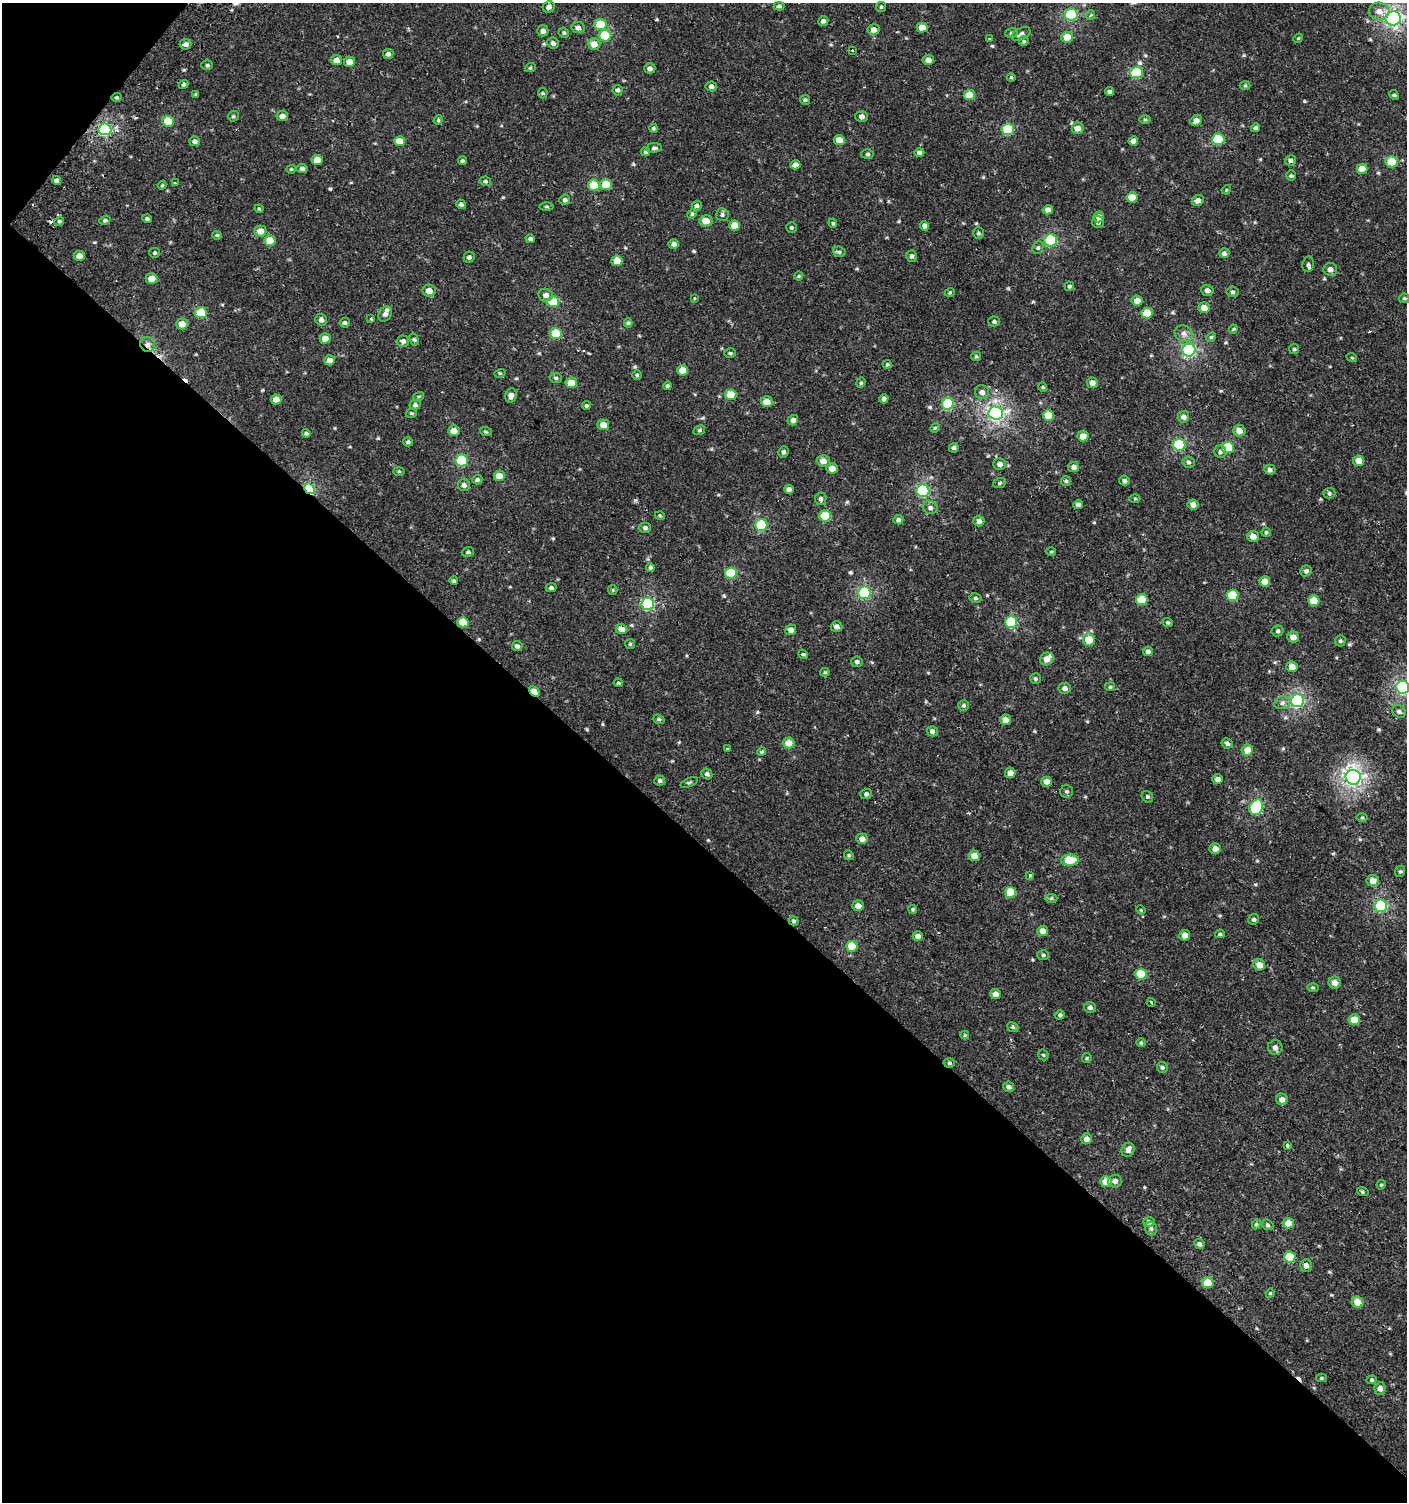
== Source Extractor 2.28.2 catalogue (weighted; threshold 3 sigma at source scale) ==
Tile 9 of 4 x 4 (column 1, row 3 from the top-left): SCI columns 171-1575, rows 1539-3038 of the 6060 x 6037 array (HDU 1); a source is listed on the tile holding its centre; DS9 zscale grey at full resolution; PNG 1409 x 1504 px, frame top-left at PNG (2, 3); each listed source drawn as its Kron ellipse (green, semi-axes under 4 px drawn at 4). Shown black and unused: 45% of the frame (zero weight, under 2 of 3 exposures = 2% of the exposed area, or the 3 px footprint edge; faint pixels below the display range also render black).
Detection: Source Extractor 2.28.2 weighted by HDU 2 'WHT'; one run over the whole footprint, this tile lists its part. Background 6.77e-04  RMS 0.0025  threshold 0.0114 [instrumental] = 3 sigma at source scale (4.5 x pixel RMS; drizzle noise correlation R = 1.50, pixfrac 1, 0.0396/0.0396 arcsec/px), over >= 5 px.
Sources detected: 358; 6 cosmic-ray / hot-pixel residue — neither listed nor drawn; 1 inside a brighter listed object's ellipse — not listed separately; the other 351 listed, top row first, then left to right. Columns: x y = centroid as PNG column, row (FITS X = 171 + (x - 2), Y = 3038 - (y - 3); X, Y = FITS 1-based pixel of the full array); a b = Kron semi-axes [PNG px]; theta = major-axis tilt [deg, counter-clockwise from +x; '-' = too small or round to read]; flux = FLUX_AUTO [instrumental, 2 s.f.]
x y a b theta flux
779 6 5 3 - 0.45
549 7 6 5 - 0.9
881 7 5 5 - 0.35
1379 11 10 8 -3 1.8
1071 15 6 6 - 19
1091 15 5 3 - 0.28
1393 18 7 7 - 50
823 21 5 5 - 0.65
600 25 6 5 - 6.7
578 27 6 5 - 0.93
922 28 5 5 - 3.1
874 30 6 5 - 1.3
543 31 5 5 - 1
564 33 5 5 - 0.38
1011 33 6 5 - 0.47
1021 34 10 5 27 0.83
605 36 6 6 - 7.5
1067 37 6 5 - 4.1
1298 38 5 4 - 0.26
989 39 3 2 - 0.44
1024 41 5 5 - 0.34
553 43 6 5 - 0.66
185 44 6 5 - 0.92
594 44 6 6 - 2.2
852 50 3 2 - 0.23
388 54 5 5 - 0.78
336 60 5 5 - 1.5
928 60 5 5 - 1.4
349 62 5 5 - 2
207 65 6 5 - 0.39
530 68 5 3 - 0.25
650 68 6 5 - 0.86
1136 73 6 5 - 12
1011 77 4 4 - 0.25
183 84 5 4 - 0.49
711 86 5 5 - 0.7
1245 86 5 3 - 0.25
618 90 5 5 - 0.47
1110 91 4 4 - 0.55
543 93 5 5 - 0.33
196 94 4 4 - 0.29
969 95 5 5 - 3.9
1394 95 5 4 - 0.29
116 97 5 4 - 0.37
805 100 5 5 - 0.37
233 116 6 5 - 0.35
282 116 6 5 - 1.1
862 116 6 5 - 0.76
1145 119 6 4 0 0.28
438 120 5 4 - 0.29
1196 120 6 5 - 1.4
168 121 6 5 - 5.7
653 128 4 4 - 0.41
1078 128 6 5 - 1.9
1255 128 5 4 - 0.56
105 129 6 6 - 32
1008 129 6 6 - 11
1218 139 6 5 - 11
839 140 5 5 - 2.7
195 141 5 5 - 0.7
400 141 5 5 - 3.5
1133 141 5 4 - 1.3
654 148 8 5 7 0.52
646 152 4 4 - 0.33
919 153 5 4 - 0.71
868 154 6 5 - 0.42
317 160 5 5 - 2.7
1290 160 6 5 - 0.66
462 161 5 4 - 0.39
1392 162 6 5 - 6.6
795 165 5 4 - 1.2
291 169 4 4 - 0.27
302 169 5 4 - 0.66
1362 169 5 5 - 3.3
1291 175 5 4 - 0.32
57 180 4 4 - 0.63
485 181 6 4 -10 0.36
175 183 3 3 - 0.26
606 184 6 5 - 5.2
162 185 4 4 - 0.26
594 185 6 5 - 5.1
1226 190 5 4 - 0.23
1132 197 5 5 - 4.5
565 200 5 5 - 0.57
1198 200 6 5 - 1.2
461 204 5 4 - 0.57
547 206 7 3 -1 0.36
697 206 5 4 - 0.56
259 209 4 4 - 0.25
1048 210 5 4 - 1.2
692 214 5 4 - 0.34
722 214 6 6 - 0.57
1099 217 5 5 - 1.5
147 219 4 4 - 0.41
105 220 6 4 19 0.43
59 221 5 4 - 0.34
706 221 6 5 - 2.6
1098 222 6 6 - 0.6
833 223 5 4 - 0.31
735 225 5 5 - 3.6
924 226 5 3 - 2
791 227 5 5 - 0.36
260 231 6 5 - 2.2
978 233 6 5 - 0.36
217 235 4 4 - 0.28
530 239 5 4 - 0.57
270 240 6 5 - 3.2
1051 240 6 6 - 19
674 244 5 5 - 0.87
1038 248 6 5 - 0.44
839 252 6 5 - 0.44
155 253 5 5 - 0.39
1224 253 5 5 - 0.79
79 256 5 5 - 1.6
912 256 6 5 - 0.6
469 257 6 5 - 0.56
617 261 5 5 - 3.1
1308 264 8 5 82 0.58
1330 269 7 6 - 1.1
799 276 4 4 - 0.26
151 279 6 5 - 2.6
1069 286 5 4 - 0.39
1207 290 6 5 - 0.86
429 291 6 6 - 1.9
950 292 5 3 - 0.26
1232 292 6 5 - 0.52
546 295 7 6 - 1.2
1404 298 5 5 - 0.33
695 299 3 3 - 0.49
1137 301 5 5 - 2
553 302 6 5 - 8.2
1204 308 6 5 - 2.1
201 313 6 5 - 7.7
1147 313 5 5 - 4.7
385 314 8 6 58 1.1
371 319 4 4 - 0.39
321 320 6 5 - 0.96
994 321 5 5 - 0.45
345 323 5 5 - 0.47
628 323 4 4 - 0.35
182 324 6 5 - 2.3
1233 329 4 4 - 0.24
556 333 6 5 - 7.3
1184 333 9 7 -26 1.2
1211 337 5 4 - 0.32
325 338 5 5 - 1.9
414 340 6 4 -62 0.38
403 341 6 5 - 0.83
148 345 8 7 - 1.1
1294 349 5 5 - 0.33
1189 350 6 6 - 35
730 353 5 4 - 0.4
976 356 5 4 - 0.31
1352 358 5 3 - 0.22
330 360 5 5 - 1.5
887 364 4 4 - 0.26
682 370 5 5 - 3
500 373 6 3 17 0.26
637 375 5 4 - 0.33
556 378 6 5 - 0.42
571 383 6 5 - 3.9
861 383 5 4 - 0.32
1092 383 6 5 - 1.3
667 386 4 4 - 0.34
1043 387 5 4 - 0.29
982 392 7 7 - 0.99
731 395 6 5 - 5.5
419 396 5 3 - 0.24
511 396 7 6 - 1.1
276 399 5 5 - 1.9
884 399 4 4 - 0.73
767 402 6 5 - 2.3
948 404 6 6 - 16
415 405 5 5 - 0.55
586 406 4 4 - 0.38
411 413 6 4 18 0.31
996 413 7 6 - 58
1049 416 5 5 - 6.2
1183 417 6 6 - 1
793 420 5 5 - 0.88
603 425 6 5 - 2.2
935 428 5 4 - 0.27
699 430 6 4 22 0.37
454 431 6 5 - 1.9
1239 431 6 6 - 1.9
486 432 6 3 -19 0.3
306 433 4 4 - 0.39
1083 436 5 5 - 2.2
408 442 5 4 - 0.41
1179 445 6 6 - 16
1228 447 6 5 - 9
954 448 5 4 - 0.54
783 452 6 5 - 0.52
1220 452 6 6 - 0.59
462 460 6 6 - 17
823 461 6 6 - 1.7
1359 461 5 5 - 2.6
1189 462 6 5 - 0.52
1000 464 6 5 - 0.99
1074 467 5 5 - 0.95
832 468 5 5 - 2.1
1270 470 5 5 - 0.67
399 471 5 3 - 0.26
499 476 5 5 - 2.8
477 480 5 4 - 0.46
1066 481 5 5 - 0.38
1124 481 5 5 - 0.6
1000 483 6 5 - 0.37
464 485 6 6 - 0.82
309 489 6 4 -43 19
789 489 5 4 - 0.85
923 491 6 6 - 22
1329 493 6 5 - 0.42
821 499 6 6 - 0.61
1135 499 5 3 - 0.24
1193 504 5 5 - 1.4
1078 505 5 4 - 0.89
930 508 7 6 - 0.84
660 516 5 3 - 0.23
825 516 6 5 - 8.7
898 520 5 4 - 0.61
979 521 5 5 - 0.95
761 525 6 6 - 13
645 528 6 5 - 0.53
1266 532 4 4 - 0.31
1253 536 6 5 - 1.7
468 552 6 5 - 0.44
1051 552 5 3 - 0.24
650 567 4 4 - 0.49
1306 571 6 5 - 0.6
731 573 6 5 - 10
454 581 4 4 - 0.35
1265 581 5 5 - 2.4
551 588 5 4 - 0.51
613 590 5 4 - 0.3
864 593 6 6 - 24
1232 595 6 6 - 8.7
975 598 6 4 -13 0.4
1142 600 6 5 - 5.9
1314 601 5 5 - 5.2
648 604 6 6 - 22
463 622 5 5 - 4.8
1011 622 6 6 - 16
1168 622 5 4 - 0.33
837 626 6 5 - 0.97
621 629 6 5 - 1.7
791 630 5 5 - 1.3
1278 631 6 5 - 0.5
1293 637 6 5 - 1.7
1089 640 6 6 - 4.4
1340 641 6 5 - 0.38
630 644 5 5 - 0.33
517 646 5 5 - 0.68
1148 651 5 4 - 0.73
803 654 5 4 - 0.31
1047 659 7 6 - 1.7
857 662 6 5 - 0.54
1292 667 6 5 - 2.1
825 672 5 4 - 0.27
1035 679 5 5 - 0.39
618 683 4 3 - 0.28
1110 687 5 4 - 0.3
1403 687 6 6 - 36
1065 688 6 5 - 0.81
534 692 6 4 -41 5
1297 701 6 6 - 32
1282 703 8 6 16 0.78
963 705 5 5 - 0.42
1399 711 7 6 - 0.62
659 719 6 4 -21 0.37
1005 720 5 5 - 1.7
932 731 5 5 - 0.68
789 743 6 5 - 2.9
1227 743 6 5 - 0.65
727 749 3 3 - 0.51
1247 750 6 5 - 2.8
762 752 4 4 - 0.34
1010 773 5 5 - 1.6
707 774 6 5 - 0.6
1353 777 7 7 - 69
1218 779 5 5 - 1.1
660 781 5 5 - 0.58
689 782 9 3 21 0.31
1047 782 5 5 - 1.6
1067 791 6 6 - 0.49
866 794 5 5 - 0.59
1147 797 6 5 - 0.44
1256 807 8 6 60 17
1362 817 5 3 - 0.27
862 839 6 5 - 1.5
1215 848 5 5 - 1.6
849 855 5 4 - 0.3
974 856 5 5 - 2.4
1070 860 9 5 2 7.1
1400 871 6 5 - 0.38
1030 875 3 3 - 0.53
1373 881 6 5 - 1.8
1010 892 5 5 - 6.8
1051 898 6 4 1 0.32
858 906 6 5 - 1.5
1381 906 6 6 - 22
913 909 4 4 - 0.35
1141 910 5 3 - 0.23
1254 919 5 5 - 0.41
794 921 5 4 - 0.41
1043 931 5 5 - 1.7
1220 934 5 4 - 0.31
1185 935 5 5 - 1.8
918 936 5 4 - 1.2
852 946 5 5 - 5.4
1043 955 6 5 - 0.41
1259 965 6 5 - 2.1
1141 974 6 5 - 8.3
1335 983 6 6 - 1.6
1313 987 6 4 -1 0.3
995 994 5 5 - 1.6
1151 1002 4 3 - 0.25
1090 1007 6 5 - 0.7
1060 1015 5 4 - 0.46
1354 1020 6 5 - 3.6
1013 1027 6 4 -22 0.37
965 1035 4 4 - 0.25
1141 1043 4 4 - 0.28
1275 1047 7 7 - 1
1043 1055 6 4 -45 0.3
1087 1058 5 4 - 0.33
949 1063 5 4 - 0.4
1162 1067 6 5 - 0.43
1009 1087 5 5 - 0.77
1282 1099 6 5 - 1.2
1087 1139 5 5 - 1.5
1287 1145 3 3 - 0.71
1128 1150 7 6 - 1.2
1115 1181 7 6 - 1
1106 1182 5 5 - 3.7
1381 1185 5 3 - 0.25
1363 1192 6 4 -18 0.32
1149 1222 5 5 - 0.66
1289 1223 5 5 - 3.3
1256 1224 5 4 - 0.33
1268 1225 6 5 - 0.44
1151 1229 7 6 - 0.59
1199 1244 5 5 - 0.67
1290 1257 5 5 - 8
1306 1265 6 6 - 1.1
1208 1283 6 5 - 4.3
1270 1293 5 4 - 0.26
1358 1302 6 5 - 3.2
1321 1378 5 4 - 0.27
1372 1380 5 4 - 0.31
1380 1388 6 6 - 1.1
Overlapping masked pixels (flux is a lower limit): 6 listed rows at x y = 116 97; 148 345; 309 489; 463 622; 534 692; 949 1063
Isophote crosses this tile's border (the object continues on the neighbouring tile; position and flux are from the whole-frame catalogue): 1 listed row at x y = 1403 687